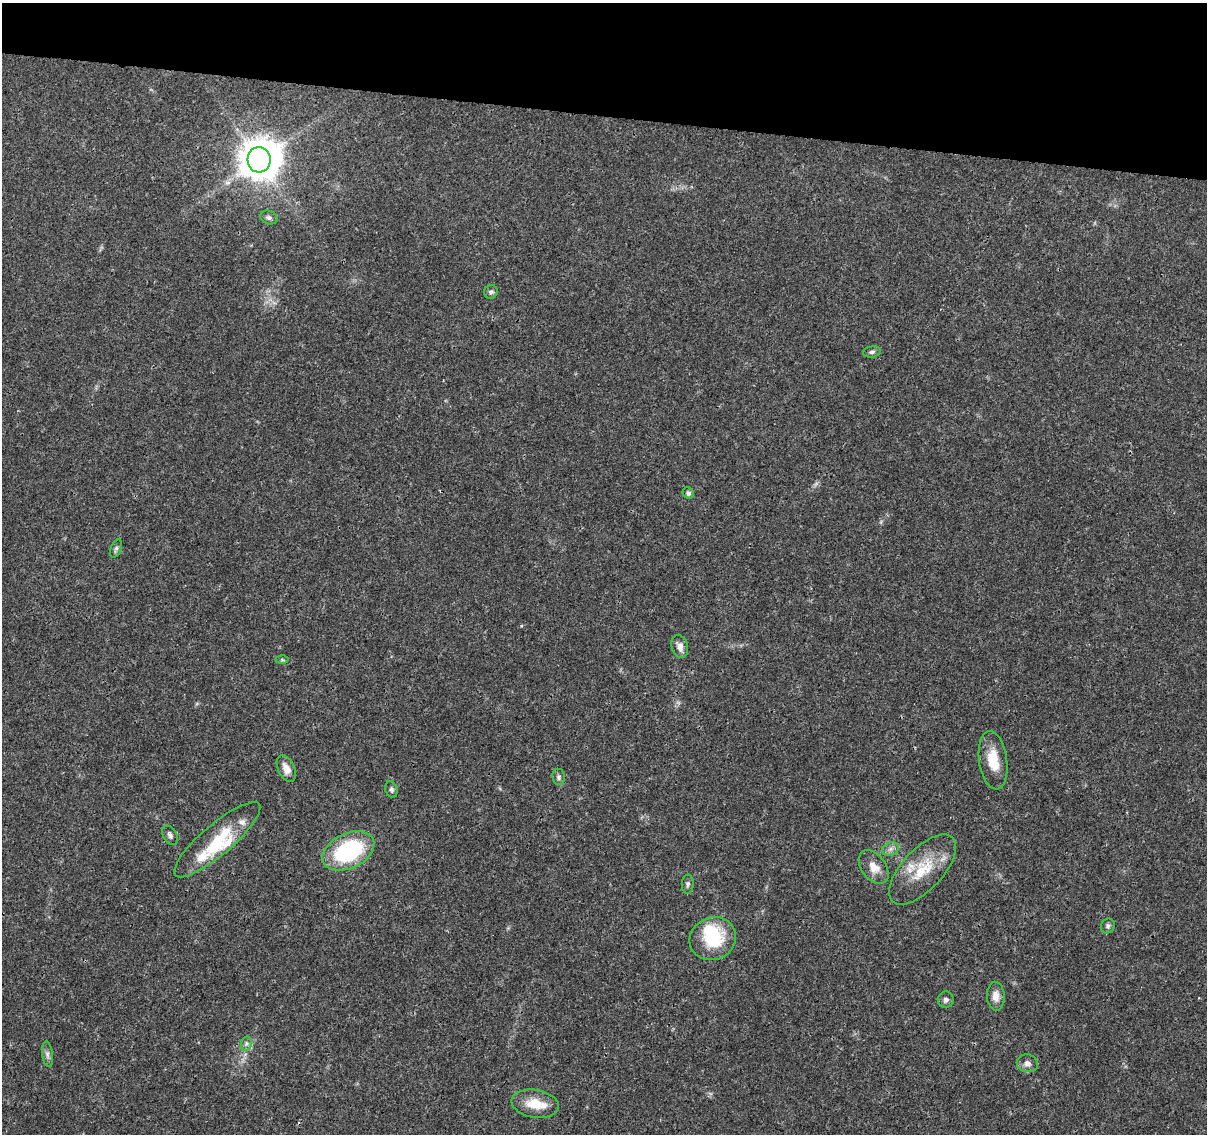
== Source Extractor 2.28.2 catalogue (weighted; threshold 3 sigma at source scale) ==
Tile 2 of 4 x 4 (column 2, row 1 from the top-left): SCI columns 1208-2412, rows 3626-4757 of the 4833 x 5042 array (HDU 1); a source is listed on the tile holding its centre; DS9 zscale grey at full resolution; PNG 1209 x 1136 px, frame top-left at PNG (2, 3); each listed source drawn as its Kron ellipse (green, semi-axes under 4 px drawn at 4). Shown black and unused: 10% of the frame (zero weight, under 3 of 4 exposures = <1% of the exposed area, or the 3 px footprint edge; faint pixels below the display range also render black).
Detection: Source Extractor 2.28.2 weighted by HDU 2 'WHT'; one run over the whole footprint, this tile lists its part. Background 0.024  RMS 0.002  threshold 0.00914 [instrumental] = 3 sigma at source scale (4.5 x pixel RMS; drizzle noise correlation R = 1.50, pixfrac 1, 0.0396/0.0396 arcsec/px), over >= 5 px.
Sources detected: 33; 3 inside a brighter object's white glare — neither listed nor drawn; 3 inside a brighter listed object's ellipse — not listed separately; the other 27 listed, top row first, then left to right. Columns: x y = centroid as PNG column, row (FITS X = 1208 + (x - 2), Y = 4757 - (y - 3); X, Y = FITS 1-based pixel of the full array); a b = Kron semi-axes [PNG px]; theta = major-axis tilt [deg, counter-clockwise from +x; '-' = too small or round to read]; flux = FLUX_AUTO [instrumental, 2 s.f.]
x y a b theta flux
259 160 13 11 -87 510
269 218 9 6 -21 0.58
491 292 7 6 - 0.57
872 352 9 5 9 0.54
688 493 6 5 - 0.64
116 549 9 5 68 0.48
680 646 12 8 -76 1.3
282 660 6 4 -1 0.3
993 760 29 14 -82 4.8
286 769 14 8 -65 1.7
559 777 8 6 -82 0.54
391 789 8 6 -72 0.5
170 835 10 6 -59 0.66
217 840 55 15 40 8.4
891 849 9 6 21 0.75
348 851 27 17 25 20
874 867 19 12 -54 2.6
923 870 44 20 47 8.4
688 884 9 6 88 0.54
1108 926 7 6 - 0.53
713 939 24 21 26 11
996 996 14 9 -87 1.6
946 1000 8 8 - 0.74
246 1044 7 5 78 0.57
47 1054 13 5 -83 0.75
1027 1063 11 9 -13 0.98
535 1104 24 14 -10 4.3
Overlapping masked pixels (flux is a lower limit): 1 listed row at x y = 259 160